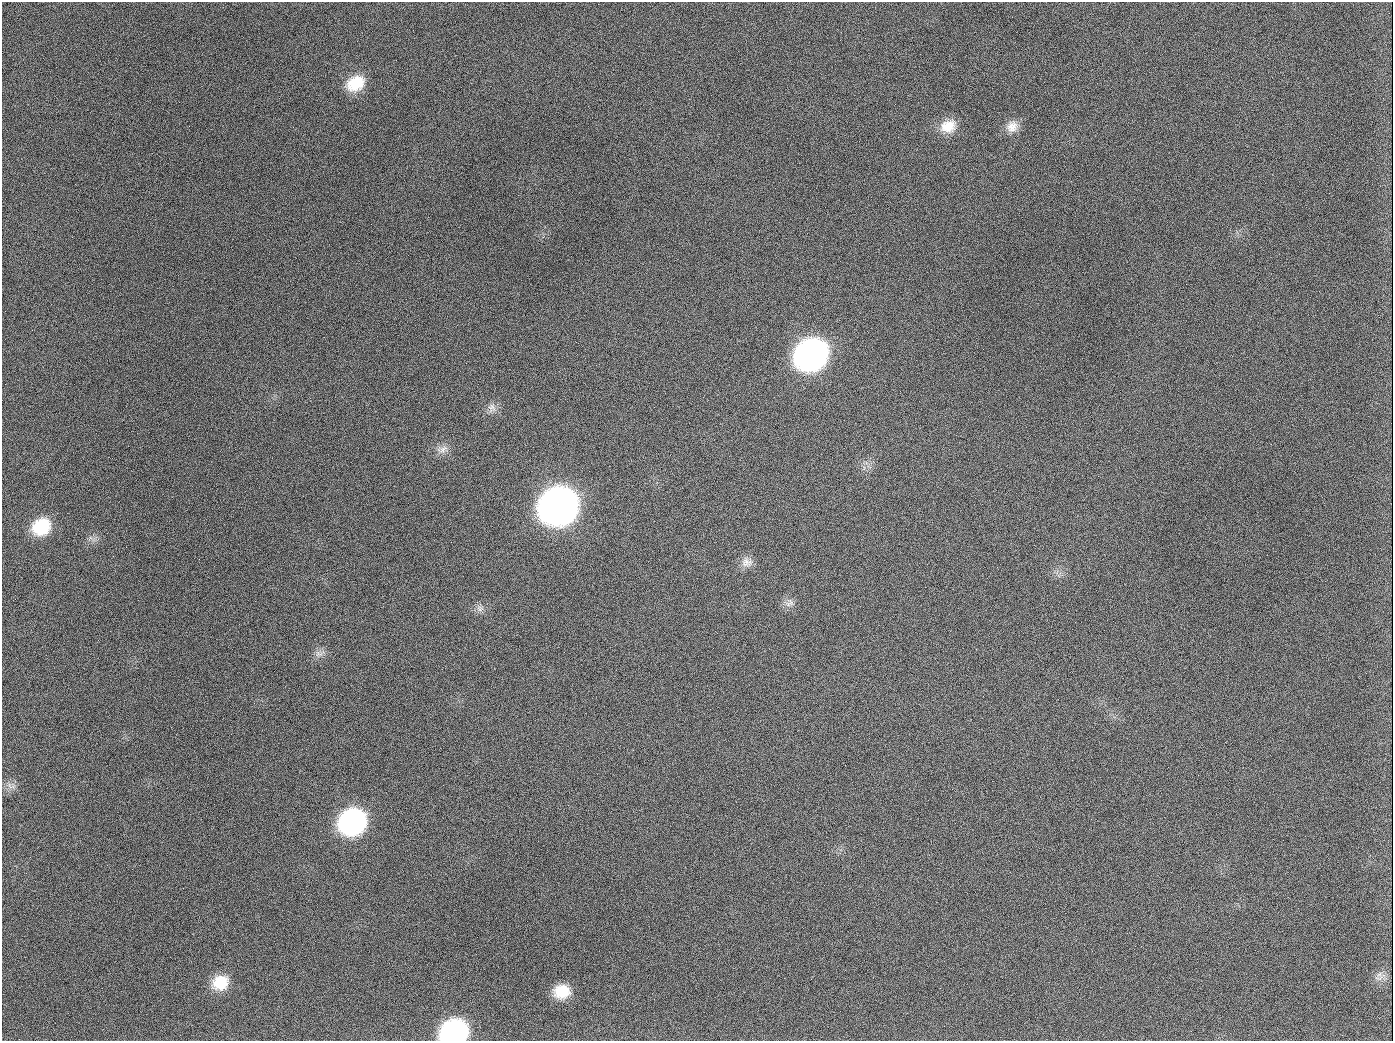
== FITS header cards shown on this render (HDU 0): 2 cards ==
NAXIS1  =                 1391
NAXIS2  =                 1039

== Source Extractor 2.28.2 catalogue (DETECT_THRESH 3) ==
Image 1391 x 1039 px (HDU 0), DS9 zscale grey, 1 PNG px = 1 image px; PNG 1395 x 1043 px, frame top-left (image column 1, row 1039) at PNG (2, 2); no overlay
Background 1410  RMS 67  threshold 201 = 3 sigma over >= 5 px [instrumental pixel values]
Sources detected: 21; all 21 listed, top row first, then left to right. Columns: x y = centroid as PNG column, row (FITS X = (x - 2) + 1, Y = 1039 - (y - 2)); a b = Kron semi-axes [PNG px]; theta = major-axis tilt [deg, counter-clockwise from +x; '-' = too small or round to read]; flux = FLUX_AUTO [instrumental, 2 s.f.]
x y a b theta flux
355 83 21 16 27 1.4e+05
189 126 3 2 - 6.7e+03
948 126 21 16 25 9.3e+04
1012 127 17 14 37 5.4e+04
811 355 22 19 33 2.5e+06
654 407 2 2 - 3.9e+03
492 408 12 11 - 3.1e+04
443 449 17 8 26 3.4e+04
558 506 23 20 31 5.6e+06
41 527 19 16 29 1.9e+05
746 562 16 13 -13 4.1e+04
788 604 9 8 - 2.4e+04
480 608 9 8 - 2.1e+04
319 654 12 7 -2 2.5e+04
11 786 15 6 -28 2.4e+04
352 822 21 18 29 1.1e+06
1379 974 19 5 51 2.0e+04
220 983 19 16 21 1.2e+05
562 991 17 14 7 1.1e+05
944 1026 2 2 - 5.5e+03
454 1032 20 15 12 9.4e+05
At the frame edge (FLAGS 8, measured only in part): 1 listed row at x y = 454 1032